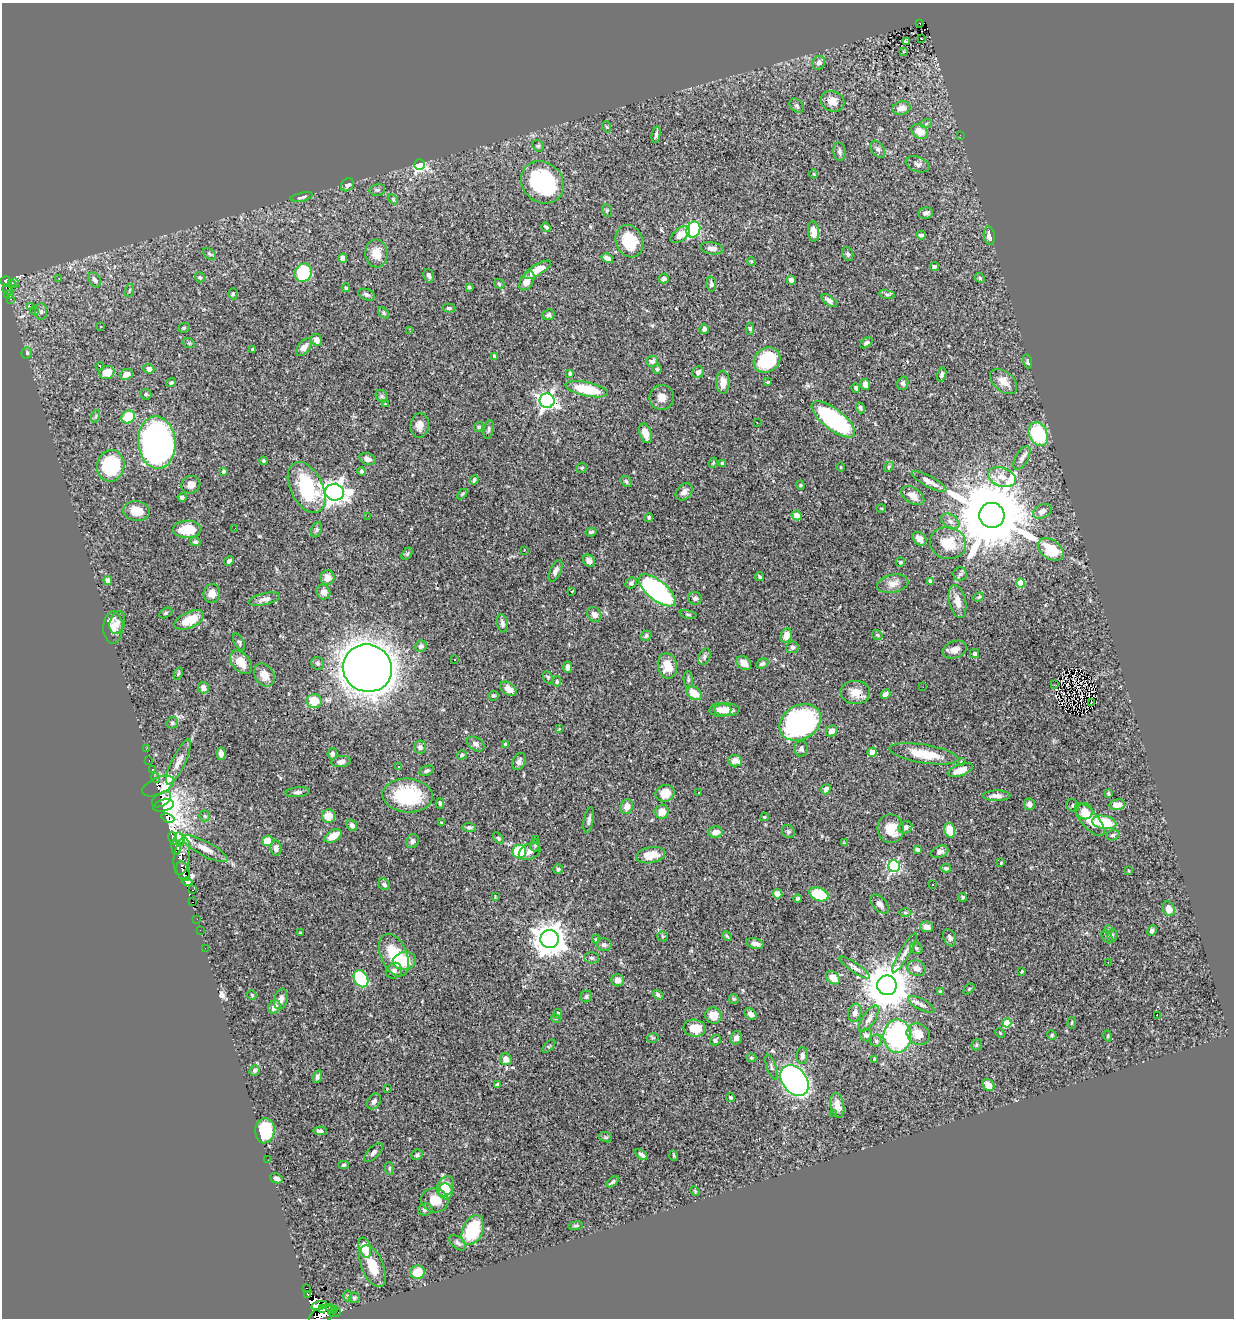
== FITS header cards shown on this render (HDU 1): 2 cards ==
NAXIS1  =                 1232
NAXIS2  =                 1316

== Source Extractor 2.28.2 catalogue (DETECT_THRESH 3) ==
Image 1232 x 1316 px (HDU 1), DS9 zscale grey, 1 PNG px = 1 image px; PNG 1236 x 1320 px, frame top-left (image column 1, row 1316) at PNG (2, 3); each listed source drawn as its Kron ellipse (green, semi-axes under 4 px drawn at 4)
Background 0.904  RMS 0.019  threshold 0.0575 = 3 sigma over >= 5 px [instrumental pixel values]
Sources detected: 435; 10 with non-positive FLUX_AUTO (blend fragments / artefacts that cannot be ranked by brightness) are neither listed nor drawn; the other 425 listed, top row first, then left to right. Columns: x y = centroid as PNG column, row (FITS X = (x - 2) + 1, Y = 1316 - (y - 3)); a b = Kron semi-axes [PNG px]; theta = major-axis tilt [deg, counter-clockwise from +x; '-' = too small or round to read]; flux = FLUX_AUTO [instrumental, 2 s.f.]
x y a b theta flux
920 23 3 2 - 2.4
921 39 3 2 - 3.5
906 41 4 3 - 1
904 52 3 2 - 0.93
819 63 7 6 - 4.7
833 101 12 10 -25 13
796 105 8 6 -47 2.9
902 108 9 6 13 9.8
926 124 6 3 21 1.7
607 127 6 3 -70 1.2
920 131 9 6 -32 16
656 135 8 3 79 2.9
960 135 3 2 - 1.1
538 146 6 5 - 2
878 149 9 6 -56 3.9
839 152 9 6 -84 4
419 164 5 5 - 250
918 164 12 7 -21 4.9
814 174 4 3 - 0.93
542 182 23 20 -43 150
347 185 7 5 46 5.3
377 190 8 6 13 2.7
302 197 11 3 11 2.8
393 199 6 3 -47 1.6
607 210 6 5 - 1.9
925 213 7 5 6 4.2
546 227 5 3 - 2.3
693 230 8 6 64 96
813 231 10 5 -85 7.9
680 235 11 6 37 13
921 235 5 3 - 3.2
989 236 9 5 -80 7.9
629 241 16 13 -68 40
712 248 12 6 -7 6.8
209 254 7 5 -41 2.4
376 254 14 11 -85 19
848 254 7 5 -69 2.8
343 258 4 4 - 8.4
607 258 6 4 -31 6.3
751 261 4 3 - 1.2
934 267 4 4 - 2.6
537 270 15 5 31 18
303 273 9 8 - 67
429 276 7 5 -69 3.6
200 277 5 5 - 2.3
59 278 3 2 - 1.3
980 278 5 4 - 1.5
664 279 5 5 - 3.5
95 280 8 5 -57 4.2
791 280 5 4 - 6.2
5 281 5 4 - 55
527 281 10 6 59 11
11 283 3 2 - 49
15 283 4 4 - 6.2
499 284 6 4 -45 1.7
711 284 7 4 -81 2.8
469 287 3 3 - 1.7
346 288 4 3 - 1.8
8 290 5 3 - 22
130 290 6 3 71 1.3
233 294 5 4 - 2.2
887 294 8 4 -8 2.6
9 295 5 3 - 26
367 295 8 5 -21 3.5
11 300 3 2 - 0.58
829 301 9 4 -37 4.3
30 306 2 2 - 2200
449 308 6 4 1 2.3
34 311 4 3 - 4.6
41 312 8 6 88 4
383 313 6 4 -43 1.9
548 315 6 5 - 2.7
101 327 3 2 - 1.8
184 328 6 4 21 1.8
704 329 5 4 - 3.9
750 329 6 4 -88 2.5
410 331 2 2 - 1.1
317 340 6 5 - 6.8
189 343 6 4 -20 1.7
866 343 7 4 38 3.3
304 347 10 5 52 9
253 349 3 3 - 1.5
27 353 6 5 - 3.5
495 356 4 4 - 3.6
767 360 14 12 37 69
652 361 6 5 - 3.9
1028 362 7 4 -78 3
100 366 4 3 - 1.7
149 369 5 4 - 6.3
657 369 5 4 - 1.7
107 372 7 6 - 17
698 372 6 5 - 5.7
126 374 7 5 22 9.6
570 374 4 4 - 1.9
942 374 7 4 75 3.7
1004 381 15 9 -40 13
723 382 11 7 -88 12
768 382 3 3 - 1.3
171 383 5 4 - 2
903 383 7 5 72 2.8
865 384 5 4 - 6.8
856 388 4 3 - 2.2
587 389 22 7 -12 51
146 394 6 5 - 1.8
382 396 7 5 -46 2.4
662 397 12 12 - 10
547 401 7 7 - 440
385 404 3 2 - 0.92
860 408 5 4 - 2.5
96 416 6 4 71 1.7
128 417 7 6 - 33
833 419 26 10 -37 150
757 423 3 2 - 2.1
420 425 12 9 84 9.3
479 427 5 4 - 1.8
489 430 9 5 78 3.1
645 433 10 6 -71 15
1038 434 12 9 -64 88
157 443 26 18 -85 590
1022 458 13 6 61 5.9
367 459 8 5 -19 5.8
263 461 4 3 - 2.7
713 463 5 3 - 1.4
722 463 4 3 - 1.5
111 466 16 13 73 97
841 467 4 3 - 1.1
889 467 5 4 - 1.7
582 468 5 4 - 1.8
224 471 3 3 - 2.2
362 471 4 3 - 2.6
1002 477 14 9 -20 13
474 480 5 3 - 2.5
626 481 6 5 - 3.1
929 481 19 5 -29 9
191 485 9 8 - 8.7
800 485 4 4 - 1.4
307 487 27 16 -63 94
334 492 9 8 - 980
684 492 10 7 46 5.6
462 494 6 4 45 1.5
913 496 13 8 -33 11
182 497 4 4 - 2.9
881 508 5 3 - 1.2
136 511 13 10 -6 19
1042 511 10 6 29 8.8
797 515 5 4 - 4.7
992 515 13 12 - 21000
368 516 2 2 - 0.51
649 517 4 4 - 2.1
950 521 10 6 -32 6.6
235 528 2 2 - 0.52
187 529 14 8 1 29
317 530 8 5 67 2.4
591 532 5 3 - 1.9
919 539 8 5 -44 9.8
195 542 5 4 - 2.8
948 543 18 16 -14 36
1051 549 14 9 -36 40
524 550 3 2 - 0.7
407 554 7 4 53 2.2
229 561 5 4 - 3
589 561 7 5 -52 6.2
900 562 5 4 - 2.1
556 571 11 5 67 5.7
960 574 7 6 - 3.1
760 577 5 3 - 1.9
327 578 7 7 - 11
108 580 4 4 - 8.7
930 581 3 3 - 1.8
631 583 6 5 - 3.5
1021 583 4 4 - 30
893 584 16 9 11 11
657 590 22 10 -39 290
572 591 3 3 - 1
323 592 7 6 - 7.3
212 593 9 8 - 9
979 597 5 4 - 1.8
695 598 6 6 - 3.4
265 599 16 5 13 6.3
957 601 17 8 -78 14
166 613 7 4 27 2
594 614 8 6 -49 6.4
688 614 8 4 -11 2.2
189 620 16 8 25 26
117 622 11 7 73 7.1
502 623 9 5 -79 4.9
113 628 16 9 89 14
786 635 7 5 68 13
877 635 5 4 - 1.5
646 636 5 4 - 2.8
239 642 9 4 -62 2.5
421 646 6 5 - 4.8
792 647 6 6 - 3.7
955 650 12 8 20 9
975 654 4 4 - 3.2
704 657 8 5 64 3.4
454 660 3 2 - 1.4
241 662 13 8 -50 17
318 663 7 6 - 3.2
744 663 8 6 -43 8.1
762 664 6 4 27 3
667 666 13 9 -77 24
568 667 5 4 - 4.6
367 668 25 23 -26 2700
178 674 6 4 60 1.7
264 675 12 9 -58 15
548 677 6 4 -69 1.8
688 680 9 4 -85 2.4
557 681 5 4 - 2.6
1054 685 2 2 - 1.1
923 687 2 2 - 0.78
203 688 6 5 - 6.3
508 689 9 6 -36 12
855 692 15 11 -3 16
694 693 9 6 -37 19
885 694 5 4 - 4.9
493 696 5 5 - 2.3
314 701 7 7 - 25
1091 702 3 2 - 1.3
720 710 11 7 2 14
727 710 13 6 0 15
800 722 22 17 30 250
172 723 6 5 - 2.4
559 729 4 4 - 1
832 731 6 5 - 7.4
476 744 9 6 -33 5.1
506 744 3 3 - 3.7
420 747 6 6 - 4.5
146 749 3 2 - 1.1
801 749 8 6 88 3.4
872 752 5 4 - 19
221 754 6 4 -86 6.6
332 754 5 4 - 3.9
924 754 35 9 -9 34
462 755 5 4 - 2.7
149 760 3 2 - 4
341 761 10 5 8 5.3
519 761 9 6 65 4.6
735 761 7 6 - 9.8
961 761 3 3 - 1.3
178 762 25 6 64 11
399 767 3 2 - 2.3
152 769 4 3 - 11
960 770 13 5 19 15
427 771 7 4 21 3
156 778 5 4 - 20
158 786 17 8 24 69
826 789 5 4 - 7.9
298 792 12 5 5 3.9
699 792 3 3 - 4.1
665 793 9 8 - 19
1108 793 4 3 - 1.7
408 796 25 17 -4 89
996 796 14 5 1 6.9
161 799 10 6 33 51
440 803 5 4 - 2
1029 804 6 5 - 4.7
1117 805 8 5 11 9.9
163 806 10 6 15 110
1073 806 7 6 - 2.8
627 807 7 6 - 12
1085 811 8 8 - 10
662 812 7 6 - 14
205 816 5 5 - 2
329 816 7 6 - 20
764 817 4 3 - 1.5
168 818 6 4 -21 140
589 820 13 5 80 4.1
1090 820 20 8 -50 28
441 822 4 2 - 1
1104 822 12 6 -10 58
352 825 6 5 - 5.2
469 827 7 4 -3 2.6
905 827 7 6 - 5.9
891 829 14 13 - 21
950 830 7 5 -75 20
788 831 7 6 - 2.8
716 832 7 5 9 9
1113 835 7 5 17 2.4
333 836 9 5 31 16
173 838 7 4 -78 54
498 838 7 4 -48 2
180 839 6 4 -74 26
536 839 2 2 - 0.88
267 841 5 5 - 18
412 841 7 6 - 3.6
844 843 4 4 - 1
535 845 6 5 - 2.3
176 847 7 5 -83 89
276 848 7 5 -81 5.7
205 849 25 7 -28 14
918 850 4 3 - 2.2
519 852 7 6 - 68
530 852 11 7 27 6.8
940 852 9 6 23 4.4
651 855 14 8 11 23
182 856 19 8 82 100
1001 863 3 2 - 0.94
894 866 6 5 - 170
946 868 5 4 - 2.7
558 869 5 5 - 1.8
183 871 10 6 -69 180
1129 871 3 2 - 0.98
187 882 5 4 - 150
384 884 6 5 - 3.6
933 885 2 2 - 0.79
193 890 4 2 - 1.6
777 894 5 4 - 9.5
819 894 10 6 -21 59
495 897 3 2 - 0.99
963 897 4 4 - 2.1
798 899 4 4 - 3.1
192 902 3 2 - 3.2
879 904 11 6 -48 6.2
1169 909 7 5 -69 11
905 912 6 4 -1 2
197 919 2 2 - 2.8
927 927 6 5 - 9
1109 929 3 3 - 3.3
200 930 2 2 - 0.65
1152 930 6 4 66 3.1
300 933 3 2 - 1.2
1112 935 6 5 - 2.1
663 936 5 5 - 2
727 936 5 3 - 1.4
1107 936 7 5 -62 2.5
950 938 9 6 -66 3.2
550 939 9 9 - 2500
596 939 4 4 - 1.4
755 943 9 5 -12 6.4
604 945 7 6 - 3.7
205 948 2 2 - 2.1
916 948 6 5 - 2.4
905 953 22 5 59 7.4
394 955 22 13 -67 48
591 958 7 5 -2 2.4
405 961 11 9 11 33
1108 962 3 2 - 1.2
854 967 18 4 -34 5.4
917 968 10 7 -17 9
394 971 8 7 - 4.9
1022 971 3 2 - 1.1
833 978 8 5 -40 16
361 979 9 6 -58 84
618 980 6 6 - 6.1
887 985 10 9 - 5300
969 989 6 4 46 1.5
940 992 4 3 - 2.2
252 995 5 4 - 1.1
658 995 6 4 -34 2.6
586 996 6 5 - 2.7
281 999 10 6 77 6.9
734 999 5 4 - 1.6
921 1004 14 5 -27 5.2
274 1007 7 5 60 8.7
855 1013 9 6 76 7
558 1014 5 4 - 2.6
750 1014 7 5 -40 5.1
713 1015 8 7 - 19
1158 1015 4 3 - 3.3
556 1019 5 3 - 1.2
869 1019 15 6 56 6.6
1007 1023 4 4 - 40
1072 1023 6 3 81 1.3
695 1028 11 8 -11 26
1000 1033 5 3 - 1.3
918 1034 12 10 -31 18
866 1035 6 6 - 4.4
1052 1035 5 4 - 1.6
897 1036 17 14 -90 180
1108 1036 6 3 -74 1.3
652 1038 6 4 11 2
736 1038 6 5 - 6.5
715 1040 5 5 - 2.9
876 1041 6 6 - 3.6
977 1045 6 5 - 1.9
549 1046 8 4 45 2
802 1055 8 5 89 3.8
751 1058 5 4 - 1.6
506 1059 6 5 - 10
874 1059 3 3 - 2.5
771 1067 13 5 -70 3.9
255 1070 5 5 - 3
317 1077 6 4 66 3.5
795 1080 17 12 -52 390
497 1085 4 3 - 2.4
988 1085 6 5 - 11
387 1089 3 3 - 1
730 1097 4 3 - 2.1
374 1101 8 6 58 4.6
837 1105 12 7 -79 11
833 1114 2 2 - 0.85
265 1131 12 9 85 73
320 1131 7 4 -4 3.6
606 1137 6 5 - 2.2
373 1153 12 6 45 4.8
417 1155 6 5 - 2.3
641 1155 7 3 -39 3.5
674 1156 5 3 - 1.1
268 1160 2 2 - 1.2
344 1165 5 4 - 2
389 1168 6 4 -86 1.8
276 1178 6 4 -22 3.7
613 1182 7 3 36 2.3
445 1186 10 8 62 20
445 1191 8 7 - 15
695 1191 5 3 - 1.4
435 1200 13 12 - 21
425 1209 7 6 - 3.4
576 1226 7 3 8 1.8
473 1230 15 10 66 72
458 1243 10 5 -40 3.8
365 1248 10 6 -73 26
373 1266 22 11 -68 26
418 1272 7 6 - 25
307 1288 3 2 - 4.2
308 1294 3 2 - 29
347 1296 6 4 90 1.8
354 1298 5 5 - 2.4
319 1306 8 3 15 120
322 1308 3 3 - 76
331 1309 6 3 -39 39
335 1309 3 2 - 57
335 1313 6 3 10 43
322 1315 14 8 28 400
At the frame edge (FLAGS 8, measured only in part): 1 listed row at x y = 322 1315
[10 non-positive-flux detections neither listed nor drawn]